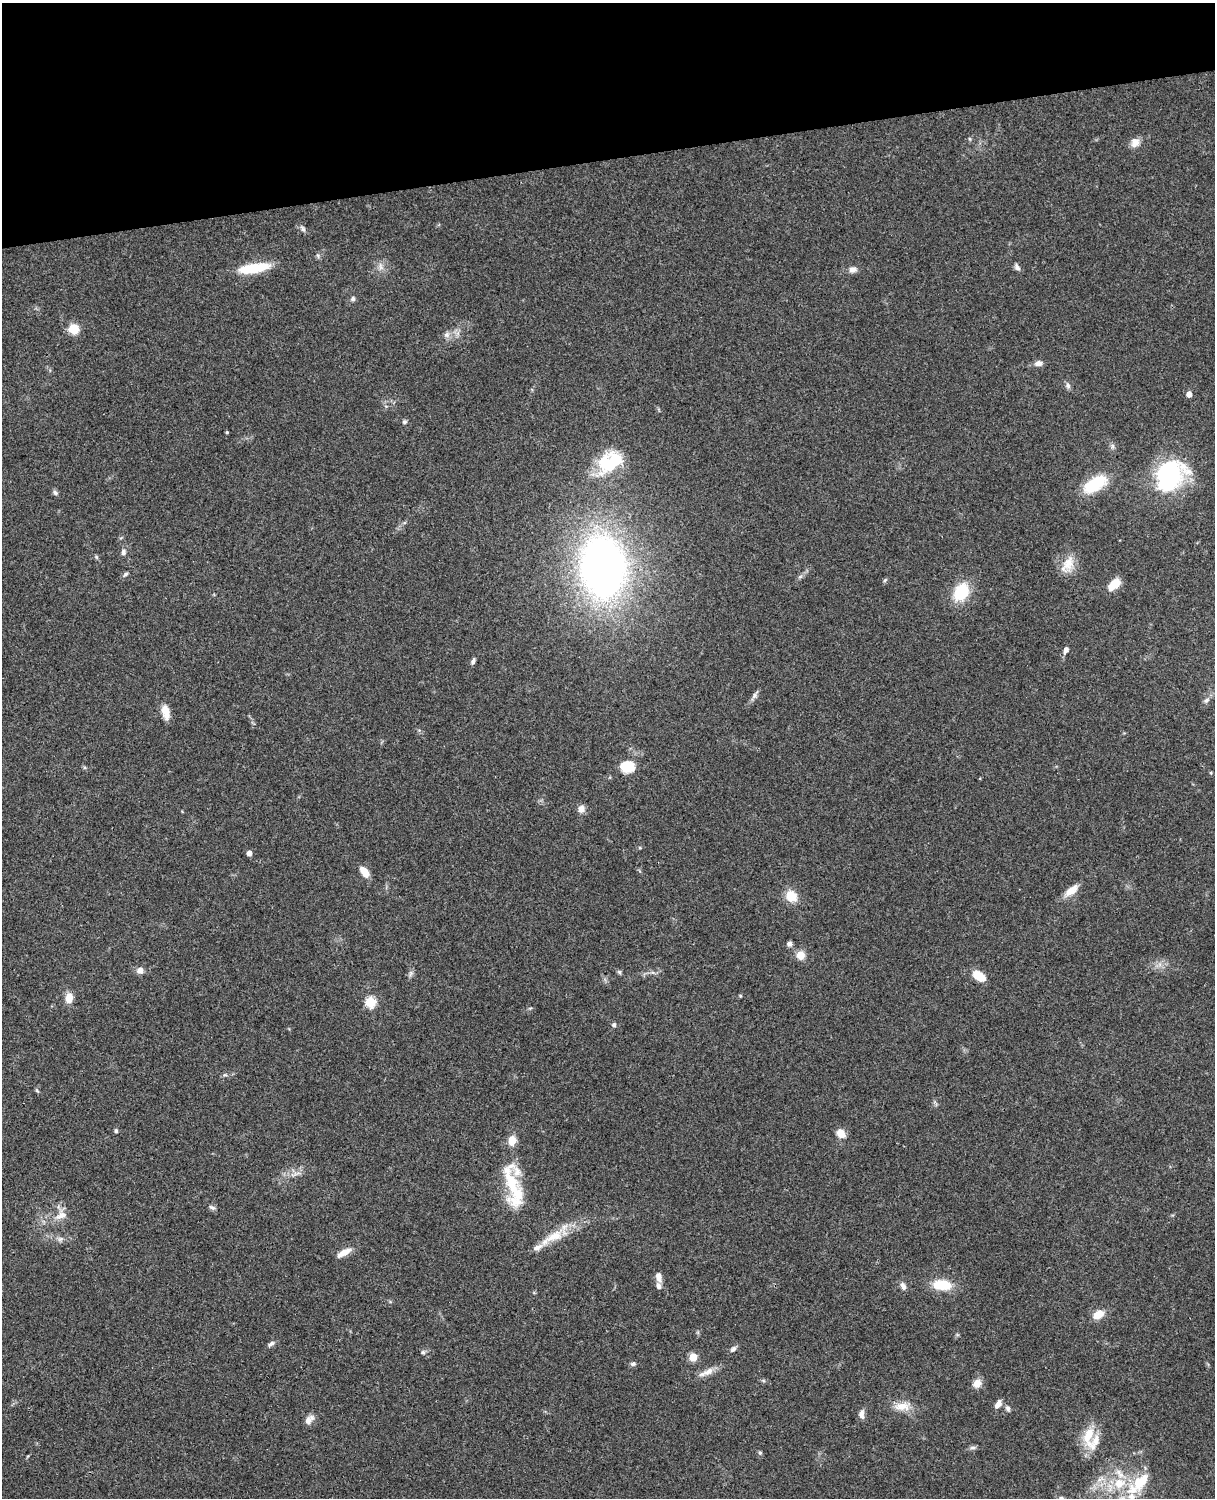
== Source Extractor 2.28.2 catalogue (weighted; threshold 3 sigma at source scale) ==
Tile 3 of 4 x 3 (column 3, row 1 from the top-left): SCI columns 2545-3757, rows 3268-4763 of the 5087 x 4926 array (HDU 1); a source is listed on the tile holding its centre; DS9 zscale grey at full resolution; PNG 1217 x 1500 px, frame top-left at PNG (2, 3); no overlay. Shown black and unused: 10% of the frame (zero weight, under 3 of 4 exposures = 6% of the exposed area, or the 3 px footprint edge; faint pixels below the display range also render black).
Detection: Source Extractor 2.28.2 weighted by HDU 2 'WHT'; one run over the whole footprint, this tile lists its part. Background 0.104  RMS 0.0065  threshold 0.0293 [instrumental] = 3 sigma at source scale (4.5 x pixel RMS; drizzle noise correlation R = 1.50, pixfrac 1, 0.05/0.05 arcsec/px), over >= 5 px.
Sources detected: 90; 7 inside a brighter listed object's ellipse — not listed separately; the other 83 listed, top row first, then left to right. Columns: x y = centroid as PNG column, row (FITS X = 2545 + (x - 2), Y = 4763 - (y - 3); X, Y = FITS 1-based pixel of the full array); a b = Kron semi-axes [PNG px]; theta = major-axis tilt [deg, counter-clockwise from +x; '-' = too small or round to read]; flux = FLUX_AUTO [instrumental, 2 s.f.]
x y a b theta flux
970 139 6 3 -71 0.74
1135 143 12 11 - 4.8
303 229 8 6 -48 1.8
380 267 13 4 -90 2.4
1017 267 9 6 -59 2.3
254 268 35 9 9 25
853 270 9 7 10 3.1
353 299 5 5 - 1.7
74 329 6 6 - 23
447 335 8 8 - 2.7
1038 363 9 7 7 3.3
1068 385 8 6 -66 1.9
1189 394 5 4 - 4.5
404 422 5 5 - 1.3
227 432 3 3 - 0.75
610 462 36 24 35 33
1169 474 19 16 53 130
1095 484 28 14 31 25
55 493 8 5 -49 1.5
123 552 9 6 83 2.2
96 557 6 4 -48 0.92
1068 564 25 13 61 9.9
603 567 41 30 -85 450
125 574 8 5 38 1.3
885 580 6 4 45 0.92
1114 584 14 8 41 11
961 592 23 16 59 21
1066 650 9 5 68 2.7
473 661 7 5 62 1.7
755 695 15 5 55 2.4
1206 700 9 5 37 1.9
166 712 18 9 -78 7.1
627 766 17 13 0 13
1211 773 5 3 - 0.65
581 809 9 8 - 3.5
640 848 5 3 - 0.68
249 853 4 4 - 3.8
365 872 15 8 -53 6.4
1071 891 19 8 37 7.9
791 896 13 11 -42 11
789 944 6 6 - 2
800 955 10 10 - 6.3
140 970 6 6 - 4.5
619 972 6 5 - 1.1
410 973 9 4 81 1.6
979 976 15 8 -36 10
740 996 5 4 - 0.71
69 998 11 8 83 6.5
370 1002 5 5 - 42
614 1025 5 5 - 1.6
37 1091 7 3 -37 0.81
116 1131 4 4 - 1.5
841 1133 9 8 - 6.9
297 1173 14 4 11 2.6
513 1187 61 18 -77 35
212 1207 9 5 -22 1.6
61 1215 18 11 29 7.4
554 1236 31 12 26 16
60 1239 8 6 2 2
344 1252 17 7 29 6.6
659 1277 12 7 -78 4.1
942 1285 23 12 -3 16
903 1286 9 6 -67 2.8
1098 1314 11 7 32 10
271 1344 10 5 39 1.9
733 1349 9 5 44 2.1
423 1352 6 5 - 1.2
693 1357 5 5 - 17
633 1364 7 7 - 1.4
708 1371 18 8 25 5.6
977 1383 10 8 47 5.8
998 1404 10 6 56 3.6
902 1406 22 10 2 8.9
1008 1408 8 6 -63 1.6
861 1414 11 7 88 3.2
309 1420 15 8 45 4.1
1089 1437 37 16 -81 17
973 1448 8 6 13 1.7
760 1452 6 4 -69 0.94
1120 1474 17 8 -51 6.3
1100 1479 14 5 19 3.6
1141 1482 31 16 42 21
1061 1498 7 6 - 1.7
Isophote crosses this tile's border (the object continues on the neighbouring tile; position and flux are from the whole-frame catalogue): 1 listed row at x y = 1061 1498